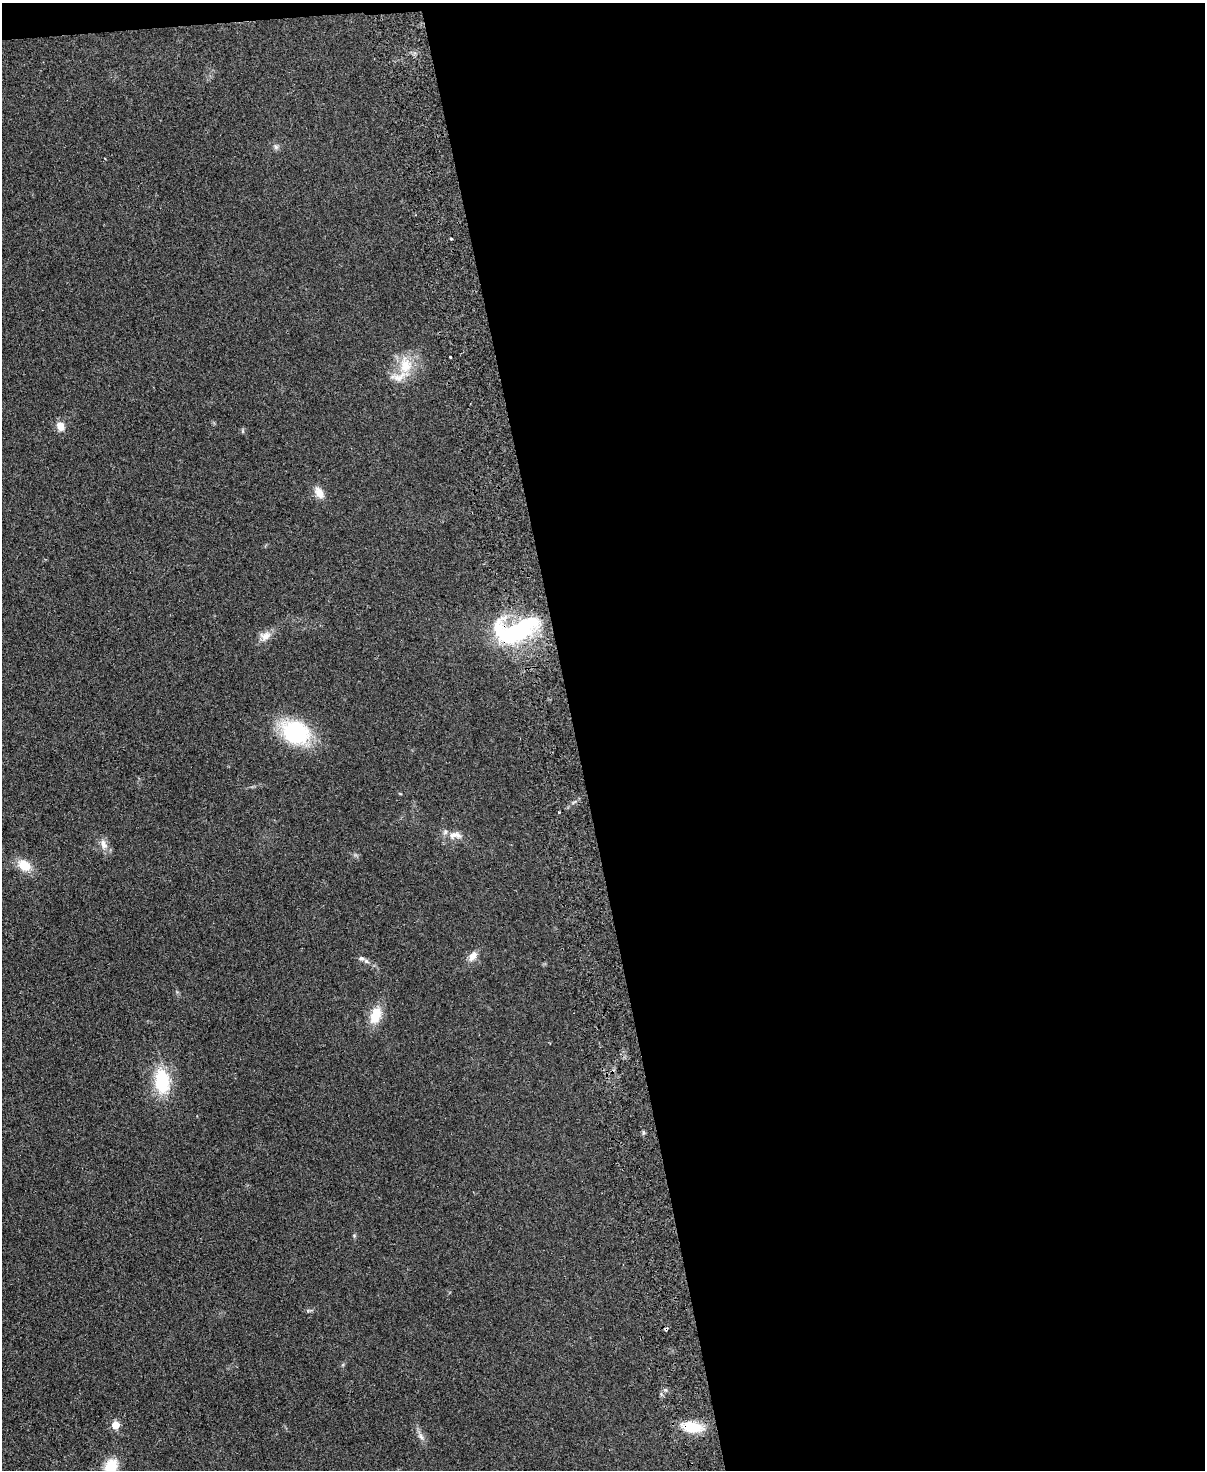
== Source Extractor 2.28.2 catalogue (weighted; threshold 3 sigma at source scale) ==
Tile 4 of 4 x 3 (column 4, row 1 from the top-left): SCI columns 3667-4869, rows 3086-4553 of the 4925 x 4814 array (HDU 1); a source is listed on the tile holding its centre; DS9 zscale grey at full resolution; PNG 1207 x 1472 px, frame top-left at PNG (2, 3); no overlay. Shown black and unused: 53% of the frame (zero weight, under 2 of 3 exposures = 3% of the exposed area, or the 3 px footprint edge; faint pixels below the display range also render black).
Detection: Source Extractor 2.28.2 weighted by HDU 2 'WHT'; one run over the whole footprint, this tile lists its part. Background 0.112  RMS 0.0085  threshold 0.038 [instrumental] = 3 sigma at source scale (4.5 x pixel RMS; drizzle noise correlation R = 1.50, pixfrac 1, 0.05/0.05 arcsec/px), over >= 5 px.
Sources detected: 24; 1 cosmic-ray / hot-pixel residue — not listed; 1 inside a brighter listed object's ellipse — not listed separately; the other 22 listed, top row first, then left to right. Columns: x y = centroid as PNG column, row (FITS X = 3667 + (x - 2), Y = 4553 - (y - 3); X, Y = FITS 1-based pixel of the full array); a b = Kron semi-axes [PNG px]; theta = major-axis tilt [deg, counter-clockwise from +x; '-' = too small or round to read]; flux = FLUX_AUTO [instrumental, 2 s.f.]
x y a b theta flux
276 147 9 5 -42 2.1
450 357 3 3 - 2
405 365 25 18 87 22
60 426 10 8 -67 7.8
242 431 6 4 -90 1
319 493 15 10 -56 8
516 631 46 21 16 120
265 636 16 12 24 7.3
295 732 24 19 -26 89
559 812 3 3 - 1.2
455 835 22 10 1 8.2
103 844 15 9 -70 6.2
24 865 16 11 -35 15
473 956 14 9 58 6
361 958 10 6 -11 2.7
375 1015 21 12 70 17
162 1081 29 17 -83 42
666 1329 3 3 - 2.6
115 1425 5 5 - 19
692 1427 22 11 -9 25
421 1436 13 6 -53 3.8
111 1466 17 13 64 20
Overlapping masked pixels (flux is a lower limit): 3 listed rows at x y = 516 631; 666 1329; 692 1427
Isophote crosses this tile's border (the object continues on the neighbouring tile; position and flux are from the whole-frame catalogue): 1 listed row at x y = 111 1466